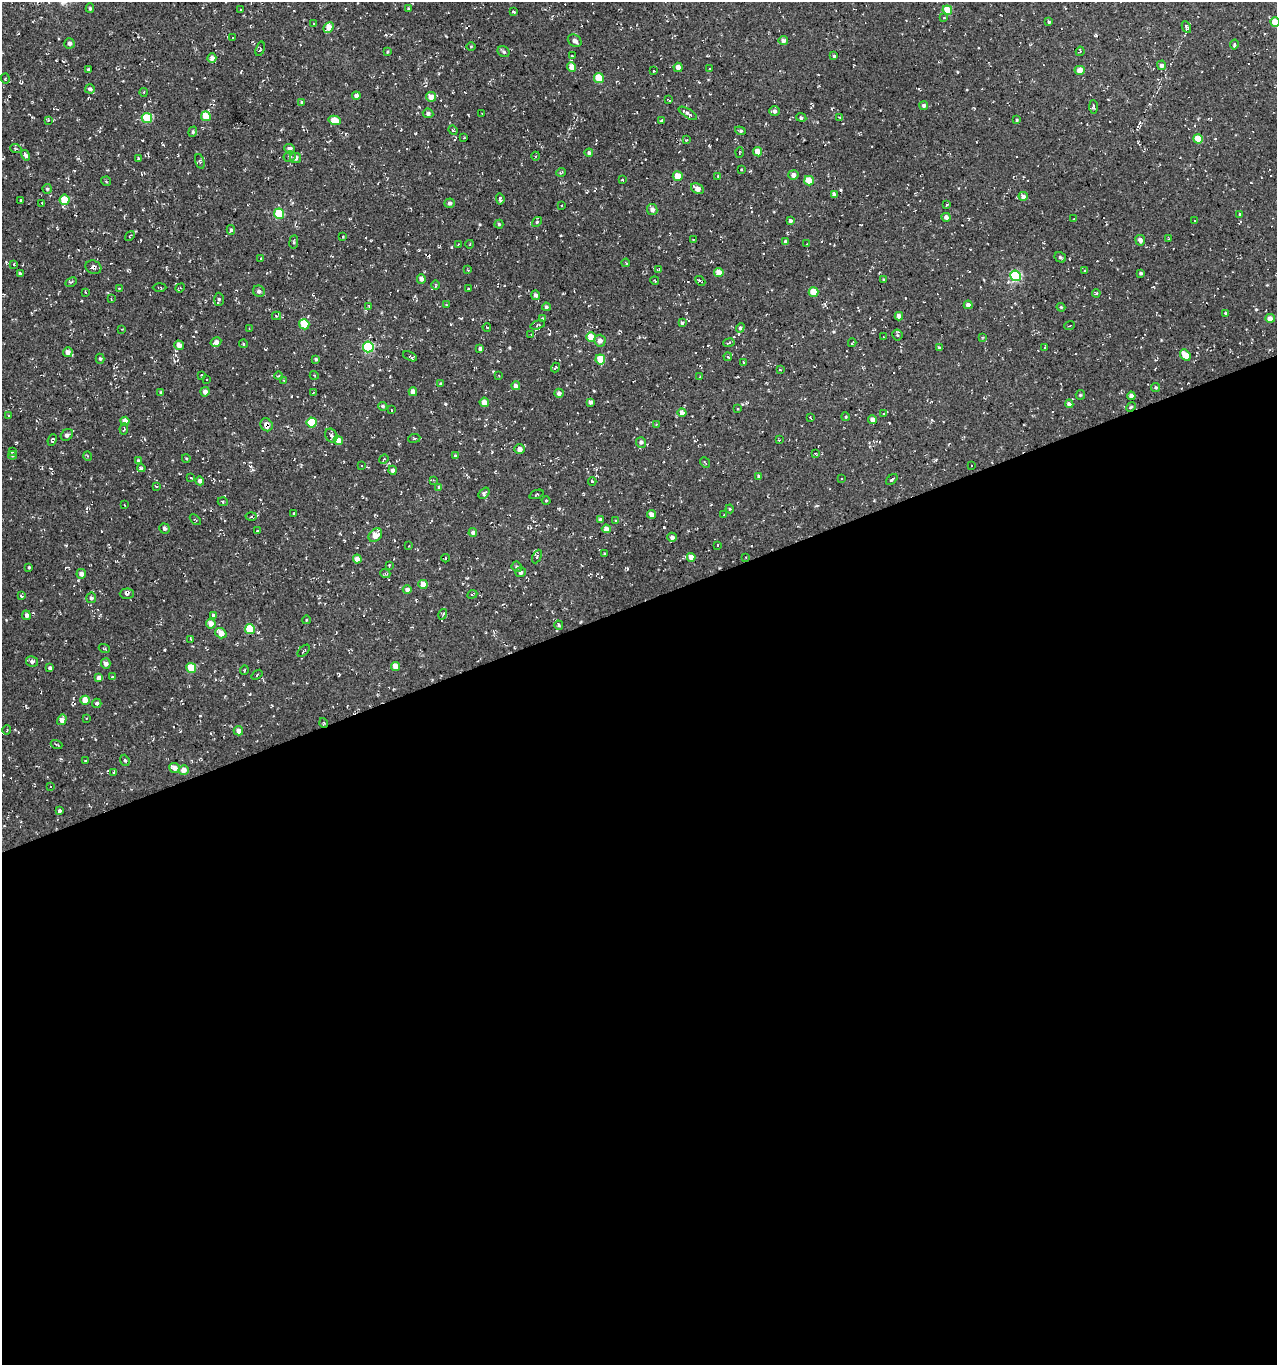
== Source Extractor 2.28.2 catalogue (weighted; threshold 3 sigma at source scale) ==
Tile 15 of 4 x 4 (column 3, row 4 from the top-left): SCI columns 2671-3945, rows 1-1363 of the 5286 x 5452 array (HDU 1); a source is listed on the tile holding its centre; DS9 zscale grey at full resolution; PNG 1279 x 1367 px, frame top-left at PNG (2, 2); each listed source drawn as its Kron ellipse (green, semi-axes under 4 px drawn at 4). Shown black and unused: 56% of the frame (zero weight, under 3 of 4 exposures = <1% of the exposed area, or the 3 px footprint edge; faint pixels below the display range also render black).
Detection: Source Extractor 2.28.2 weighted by HDU 2 'WHT'; one run over the whole footprint, this tile lists its part. Background 0.00481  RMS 0.0052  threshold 0.0233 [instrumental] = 3 sigma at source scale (4.5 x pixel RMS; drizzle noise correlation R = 1.50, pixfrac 1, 0.0396/0.0396 arcsec/px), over >= 5 px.
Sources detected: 354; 34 cosmic-ray / hot-pixel residue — neither listed nor drawn; the other 320 listed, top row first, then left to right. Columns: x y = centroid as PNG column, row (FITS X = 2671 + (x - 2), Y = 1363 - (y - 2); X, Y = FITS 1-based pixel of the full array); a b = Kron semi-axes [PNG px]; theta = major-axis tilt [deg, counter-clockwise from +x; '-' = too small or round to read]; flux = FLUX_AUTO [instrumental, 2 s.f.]
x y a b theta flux
90 8 5 4 - 0.72
408 9 4 3 - 0.42
240 10 3 2 - 0.35
947 10 5 4 - 8.2
513 12 3 3 - 1.7
944 18 4 3 - 0.51
1049 22 4 3 - 0.66
1275 22 5 4 - 6.8
314 23 3 2 - 0.48
329 27 6 4 49 5.5
1186 27 6 3 -64 1
232 37 3 3 - 1.2
575 41 7 6 - 2.2
783 41 4 4 - 2.1
69 43 5 5 - 1.6
1234 44 5 4 - 0.79
471 46 4 3 - 0.43
260 49 7 3 73 0.55
1080 51 4 3 - 0.51
387 52 3 3 - 0.45
504 52 6 5 - 0.95
572 56 3 3 - 0.32
834 56 3 3 - 0.7
212 58 5 4 - 2.4
1161 65 5 4 - 1.8
572 67 5 4 - 4.3
678 67 5 4 - 2.9
88 69 3 3 - 0.69
710 69 3 3 - 1.8
1080 70 5 4 - 3.8
654 71 3 2 - 0.62
599 78 5 5 - 13
5 79 5 4 - 0.76
90 89 5 4 - 1.2
144 92 4 3 - 0.37
356 96 4 4 - 1.7
431 97 5 5 - 3.9
669 100 4 2 - 0.65
302 102 4 3 - 0.52
924 106 4 4 - 1.3
1093 107 7 3 -89 0.99
774 111 5 5 - 1.6
428 113 5 5 - 1.4
688 113 10 4 -33 1.5
482 114 3 2 - 0.33
206 116 5 4 - 8.2
801 117 5 4 - 0.89
840 117 3 2 - 0.38
147 118 5 5 - 16
48 120 3 3 - 0.5
334 120 6 4 -14 6.9
1017 120 3 3 - 0.45
661 121 4 3 - 0.65
453 130 5 4 - 0.56
740 131 5 3 - 0.76
193 132 5 4 - 0.68
464 138 3 2 - 0.47
1198 139 5 4 - 9
686 140 4 3 - 0.43
16 149 6 3 -19 0.59
290 149 5 4 - 2
739 152 5 2 - 0.56
758 152 5 4 - 5.9
589 153 4 4 - 0.89
26 155 5 4 - 1.4
289 156 6 5 - 0.87
536 156 4 3 - 0.49
295 158 6 5 - 1.7
139 159 4 4 - 0.64
200 161 7 4 -73 0.87
741 170 3 2 - 0.47
561 172 5 3 - 0.73
793 175 5 5 - 2.2
678 176 5 5 - 5.9
718 176 4 4 - 0.46
623 180 3 2 - 0.39
106 181 5 4 - 0.7
809 181 5 4 - 7.9
47 189 5 4 - 0.83
697 189 7 5 -32 2.9
834 194 4 3 - 0.95
1023 196 5 4 - 2.2
500 199 5 3 - 0.86
21 200 3 2 - 0.35
65 200 5 5 - 11
42 203 3 2 - 0.5
450 203 5 4 - 1.3
947 205 3 2 - 0.48
561 206 2 2 - 0.42
652 209 5 5 - 2.4
279 214 5 5 - 22
1240 214 4 3 - 0.47
946 217 4 4 - 1.9
1074 219 3 2 - 0.5
1195 220 3 2 - 0.36
790 221 4 4 - 1.2
537 222 5 4 - 0.71
499 224 4 4 - 0.65
231 230 5 4 - 0.88
130 236 5 3 - 0.49
343 236 2 2 - 0.42
1169 239 3 3 - 0.43
693 240 3 3 - 0.32
1140 240 5 5 - 2.4
785 241 4 4 - 0.69
294 242 7 3 83 0.63
458 244 2 2 - 0.41
470 244 4 2 - 0.37
807 244 3 2 - 0.44
1060 257 6 5 - 0.91
261 259 3 2 - 0.75
626 263 4 3 - 0.49
14 264 3 3 - 0.45
93 267 8 6 -24 1.6
659 269 3 3 - 0.58
468 270 3 3 - 0.35
1084 271 4 2 - 0.4
20 273 4 3 - 0.85
719 273 4 4 - 4.6
1141 273 3 3 - 0.78
1015 276 5 5 - 45
421 279 4 4 - 2.2
884 280 3 3 - 0.78
655 281 4 3 - 0.51
700 281 6 3 -42 0.74
71 282 6 4 28 0.73
436 285 4 3 - 0.44
159 287 7 3 1 0.52
119 288 4 3 - 0.5
180 288 5 4 - 0.58
468 289 3 2 - 0.54
259 291 6 5 - 1.5
85 292 4 2 - 0.36
813 292 5 4 - 8.1
1096 293 4 4 - 0.7
535 295 5 4 - 1.7
111 299 3 3 - 0.33
219 299 6 5 - 0.93
446 305 4 2 - 0.31
968 305 4 4 - 2.3
369 307 4 4 - 0.49
546 307 4 4 - 0.89
1061 307 4 3 - 0.48
1225 313 3 3 - 0.53
276 316 4 4 - 0.5
899 316 4 4 - 2.8
1270 318 5 4 - 2.7
543 319 4 4 - 0.75
682 323 4 4 - 0.7
304 324 5 5 - 15
538 325 7 4 17 0.69
1070 325 5 2 - 0.41
487 327 4 3 - 0.5
249 328 3 3 - 0.34
740 328 5 4 - 0.83
122 329 2 2 - 0.32
531 335 3 3 - 0.46
897 335 5 5 - 0.68
591 337 5 4 - 8.1
883 337 3 2 - 0.37
982 337 4 3 - 0.41
600 341 6 5 - 2.6
216 342 5 4 - 2.3
729 343 6 3 11 0.57
852 343 4 2 - 0.43
243 344 4 3 - 0.7
179 345 5 4 - 4
368 347 5 5 - 42
939 347 3 3 - 0.43
1045 347 3 3 - 0.79
480 349 4 4 - 1.2
68 352 5 5 - 2.1
1185 355 6 4 -48 6.6
410 356 7 3 -24 0.96
728 357 4 3 - 0.62
100 359 5 4 - 0.82
316 359 4 4 - 0.82
600 359 5 5 - 9.4
743 362 3 3 - 0.39
555 367 5 3 - 0.6
780 370 4 2 - 0.35
202 375 3 2 - 0.46
314 375 4 3 - 0.41
279 376 4 3 - 0.45
499 376 4 3 - 0.36
699 377 3 2 - 0.34
206 379 3 2 - 0.59
284 380 4 2 - 0.36
441 384 3 3 - 0.87
516 386 4 4 - 2.2
1156 387 4 4 - 0.8
160 392 4 3 - 0.56
205 392 4 4 - 2.4
413 392 4 4 - 3.2
313 393 3 2 - 0.29
559 393 4 4 - 1.8
1080 395 5 4 - 0.67
1131 396 4 4 - 2.9
484 402 4 4 - 3.7
590 402 4 4 - 1.7
1069 404 4 4 - 2.2
383 406 4 4 - 0.76
1131 407 5 4 - 0.65
738 409 3 2 - 0.81
392 410 3 2 - 0.31
682 413 4 4 - 3
884 414 3 2 - 0.35
8 416 4 2 - 0.33
846 417 4 3 - 0.47
810 418 3 2 - 0.41
872 419 4 4 - 2.2
125 421 4 4 - 2.8
312 422 5 5 - 16
656 424 3 3 - 0.44
266 425 7 6 - 2.7
124 429 5 3 - 0.79
67 435 6 5 - 1.4
331 435 7 5 -58 1.2
414 438 6 3 8 0.63
52 440 6 3 66 0.85
338 440 5 4 - 5.3
779 440 3 3 - 0.35
641 442 5 5 - 1.3
519 449 5 5 - 2.4
13 452 3 3 - 1.2
815 453 4 2 - 0.38
13 455 4 3 - 0.64
88 456 5 3 - 0.48
455 456 4 3 - 0.72
186 458 4 3 - 0.47
384 459 5 4 - 0.76
138 460 4 3 - 0.61
705 463 6 2 -49 0.36
362 466 2 2 - 0.51
971 466 2 2 - 0.36
141 468 4 3 - 0.62
393 470 4 4 - 1.5
759 476 4 4 - 1
191 478 3 2 - 0.42
841 479 2 2 - 0.37
892 479 6 3 42 0.82
433 480 3 3 - 0.4
200 481 4 4 - 1.8
592 481 4 3 - 0.46
156 486 4 2 - 0.41
439 487 4 4 - 0.61
484 493 6 4 49 1.2
536 494 7 2 21 0.45
546 501 4 3 - 0.4
223 502 5 3 - 0.71
125 505 2 2 - 0.38
730 509 4 4 - 0.52
294 513 3 2 - 0.51
652 514 4 4 - 3
724 515 2 2 - 0.26
251 517 5 3 - 0.61
195 520 6 2 -45 0.45
600 520 4 4 - 1.4
616 521 4 3 - 0.39
164 528 5 5 - 1.2
606 529 4 4 - 2.7
257 530 2 2 - 0.3
473 532 4 4 - 1.6
375 535 8 6 46 5.6
672 537 5 4 - 1.7
717 545 3 3 - 2
409 546 3 2 - 0.39
604 554 3 2 - 0.38
537 556 7 4 64 0.78
691 557 4 4 - 3.4
746 557 4 2 - 0.38
446 558 4 3 - 0.52
357 559 4 4 - 3.1
389 565 4 2 - 0.39
29 567 3 2 - 0.51
517 567 5 5 - 0.96
521 572 5 5 - 1.1
385 573 5 3 - 0.61
81 574 5 4 - 1.8
423 584 5 4 - 4.1
407 589 4 4 - 1.8
127 594 7 5 0 1
472 594 5 3 - 0.53
21 596 3 3 - 1.1
91 598 5 5 - 1
443 614 5 3 - 0.47
26 615 5 4 - 1.5
213 615 4 4 - 0.99
306 620 4 3 - 0.38
211 624 5 5 - 3.6
559 625 5 4 - 0.66
250 629 5 5 - 14
221 633 6 5 - 5
191 639 3 2 - 0.48
104 648 5 3 - 0.54
304 651 7 2 45 0.46
32 661 6 5 - 1.6
106 664 5 5 - 2.3
395 666 5 4 - 4.2
50 668 4 3 - 1.1
191 668 5 5 - 12
244 670 5 3 - 0.4
257 675 6 3 38 0.56
112 677 4 4 - 0.48
99 678 4 4 - 2.8
85 700 4 4 - 6.9
97 703 4 4 - 0.89
86 718 3 2 - 0.7
62 720 5 4 - 3.2
324 723 5 3 - 0.45
7 730 5 3 - 0.44
238 731 5 4 - 2.7
56 744 6 2 -19 0.48
125 760 6 4 -68 0.82
85 761 3 2 - 0.34
175 768 6 5 - 2.7
183 770 5 5 - 3.1
114 772 4 4 - 0.54
50 786 3 3 - 0.42
59 811 4 3 - 0.94
Overlapping masked pixels (flux is a lower limit): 3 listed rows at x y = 93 267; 266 425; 324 723
Isophote crosses this tile's border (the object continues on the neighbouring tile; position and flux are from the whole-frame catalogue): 1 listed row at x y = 1275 22